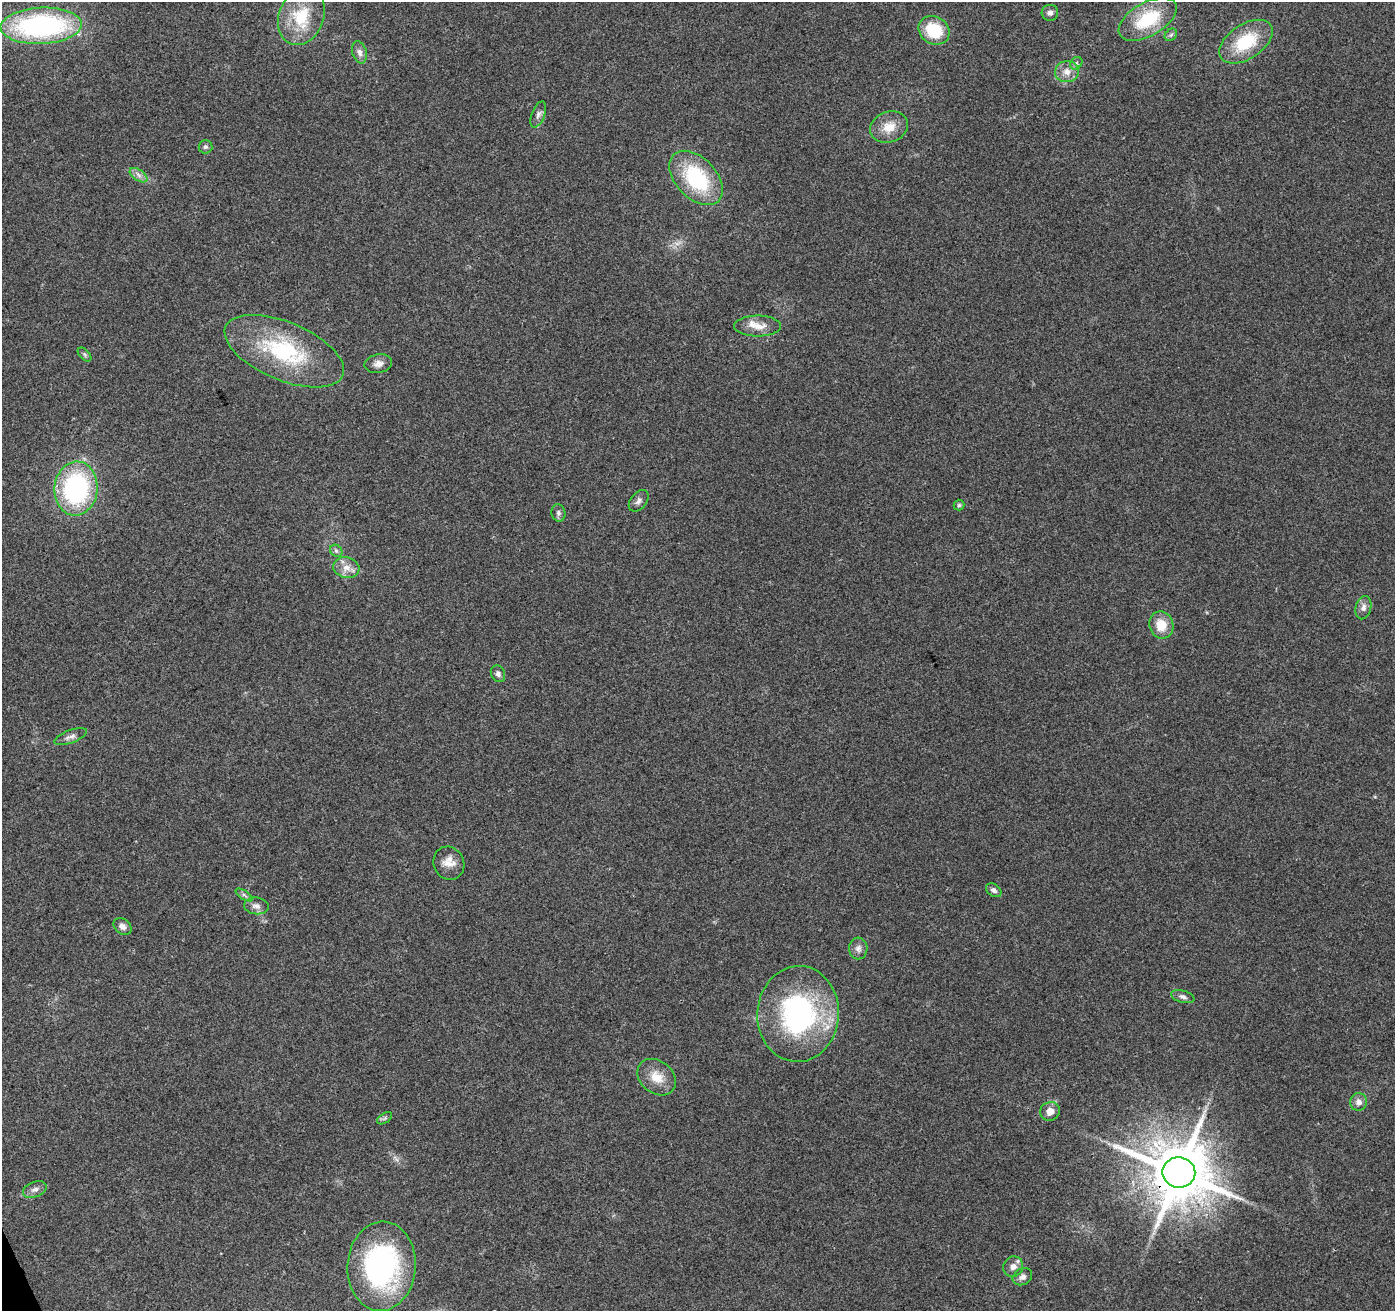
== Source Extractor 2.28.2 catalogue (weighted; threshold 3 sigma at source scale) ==
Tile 7 of 4 x 4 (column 3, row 2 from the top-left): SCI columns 2843-4235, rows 2784-4092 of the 5683 x 5510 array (HDU 1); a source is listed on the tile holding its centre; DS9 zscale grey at full resolution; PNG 1397 x 1313 px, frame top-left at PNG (2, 2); each listed source drawn as its Kron ellipse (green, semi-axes under 4 px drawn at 4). Shown black and unused: <1% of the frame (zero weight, under 3 of 4 exposures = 5% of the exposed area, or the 3 px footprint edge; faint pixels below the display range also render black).
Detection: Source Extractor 2.28.2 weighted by HDU 2 'WHT'; one run over the whole footprint, this tile lists its part. Background 0.0469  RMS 0.0053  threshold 0.0238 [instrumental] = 3 sigma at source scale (4.5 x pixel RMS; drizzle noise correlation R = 1.50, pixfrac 1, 0.0396/0.0396 arcsec/px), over >= 5 px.
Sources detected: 48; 2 inside a brighter listed object's ellipse — not listed separately; the other 46 listed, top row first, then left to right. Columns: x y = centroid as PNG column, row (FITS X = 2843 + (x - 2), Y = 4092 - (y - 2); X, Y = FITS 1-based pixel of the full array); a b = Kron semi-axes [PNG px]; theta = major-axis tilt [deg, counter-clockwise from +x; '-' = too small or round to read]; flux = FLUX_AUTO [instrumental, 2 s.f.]
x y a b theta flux
1050 13 8 8 - 2
301 16 30 22 68 23
1148 19 32 16 30 30
41 26 40 18 3 110
934 30 16 13 -33 22
1171 35 7 5 45 1.1
1246 42 30 17 34 27
360 52 11 7 -74 2.8
1076 63 7 5 46 1.3
1067 72 12 10 4 5.1
538 114 14 6 69 2.3
889 127 19 15 19 9.4
205 147 7 6 - 1.4
139 175 10 5 -34 2.3
696 178 32 20 -46 46
758 326 23 10 0 7.3
284 351 63 29 -23 56
85 354 8 5 -46 1.1
378 364 14 9 11 3.4
76 489 27 21 84 81
639 501 12 8 51 2.2
959 505 5 5 - 0.89
558 513 9 7 -77 1.6
336 551 7 5 -44 1.2
346 568 13 10 -14 5.3
1363 608 12 7 76 2.8
1161 625 14 12 -72 10
498 674 8 7 - 2
71 737 17 6 20 2.7
449 863 17 15 -65 6.3
994 890 8 6 -34 2
244 895 10 4 -33 1.4
256 906 12 8 -6 3.1
122 926 10 7 -37 2.9
858 948 11 9 87 2.7
1183 997 12 6 -15 2.1
798 1014 48 41 86 100
657 1077 21 16 -39 9.9
1359 1102 9 8 - 3.3
1050 1111 10 9 - 5
385 1118 8 5 32 1.1
1179 1172 16 15 - 4500
35 1189 12 7 21 2.8
382 1266 44 34 86 97
1013 1267 10 9 - 3.3
1022 1277 10 8 29 2.7
Overlapping masked pixels (flux is a lower limit): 1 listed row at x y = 1179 1172